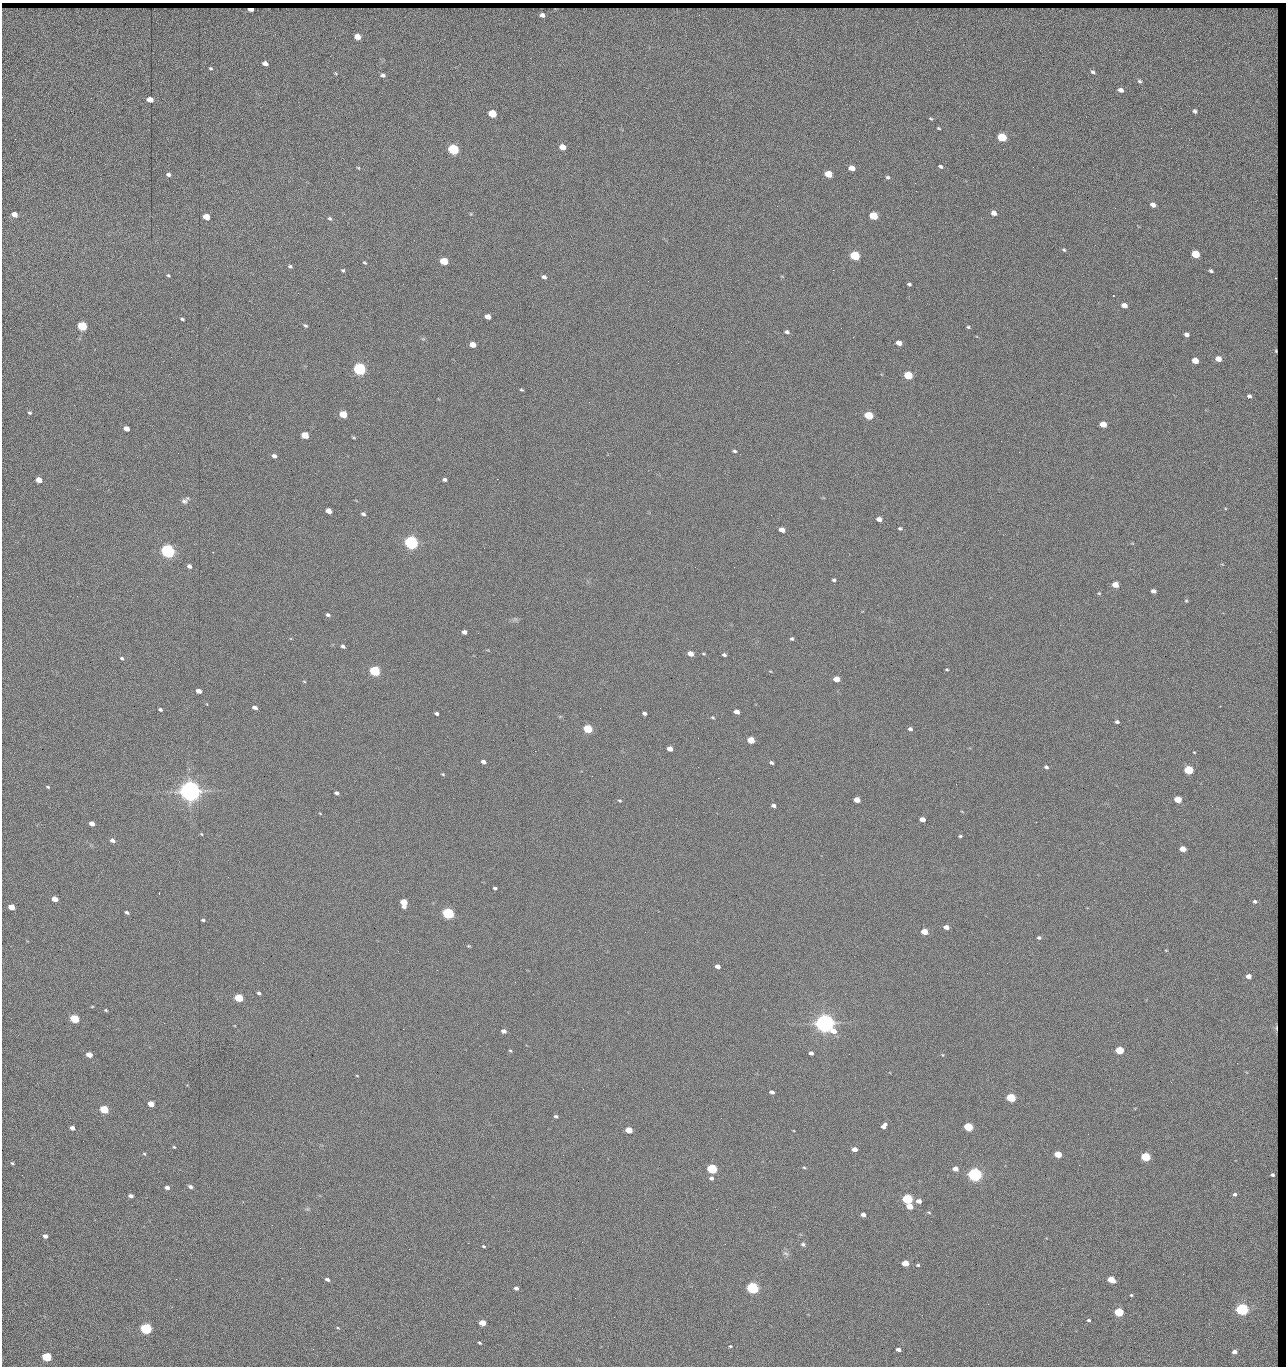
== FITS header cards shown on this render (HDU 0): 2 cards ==
NAXIS1  =                 1284 / length of data axis 1
NAXIS2  =                 1364 / length of data axis 2

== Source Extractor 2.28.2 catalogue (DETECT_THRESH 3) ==
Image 1284 x 1364 px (HDU 0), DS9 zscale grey, 1 PNG px = 1 image px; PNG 1288 x 1368 px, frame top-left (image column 1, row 1364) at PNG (2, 3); no overlay
Background 153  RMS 15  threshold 45.1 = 3 sigma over >= 5 px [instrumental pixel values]
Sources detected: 292; all 292 listed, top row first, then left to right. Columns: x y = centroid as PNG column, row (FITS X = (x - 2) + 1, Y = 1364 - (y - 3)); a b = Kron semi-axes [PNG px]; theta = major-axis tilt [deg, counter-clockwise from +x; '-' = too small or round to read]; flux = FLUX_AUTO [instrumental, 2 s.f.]
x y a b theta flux
250 9 5 3 - 5.7e+03
542 15 6 5 - 4.2e+03
1274 24 19 7 84 5.9e+03
357 37 5 4 - 1.3e+04
1180 41 2 2 - 9.9e+02
1275 57 24 4 89 5.7e+03
265 63 5 4 - 4.9e+03
211 68 4 3 - 1.2e+03
1093 72 6 4 -40 1.9e+03
335 73 5 3 - 9.8e+02
383 75 6 5 - 2.7e+03
1271 75 13 8 25 4.8e+03
1139 81 5 4 - 1.7e+03
1273 87 10 5 -56 3.5e+03
1121 90 5 4 - 4.3e+03
150 100 5 4 - 1.4e+04
1195 111 4 3 - 1.8e+03
492 114 6 5 - 4.2e+04
931 119 5 3 - 1.1e+03
939 128 4 3 - 1.1e+03
1171 128 3 2 - 7.7e+02
1275 128 11 4 -63 1.9e+03
1002 137 6 5 - 6.1e+04
562 147 5 4 - 1.4e+04
453 149 6 5 - 1.6e+05
1275 152 7 3 -86 2.4e+03
940 166 6 4 -33 1.8e+03
1033 167 2 2 - 1.2e+03
358 168 5 3 - 9.7e+02
852 168 5 4 - 1.2e+04
828 174 6 4 -21 2.8e+04
168 175 5 4 - 2.5e+03
888 177 5 4 - 1.7e+03
915 183 2 2 - 1.2e+04
1274 192 7 4 -66 2.5e+03
1153 205 5 4 - 6.3e+03
1115 208 2 2 - 4.8e+02
1274 211 5 4 - 1.8e+03
994 213 5 5 - 5.8e+03
14 214 5 4 - 1.0e+04
471 214 5 3 - 9.5e+02
873 216 6 5 - 5.1e+04
206 217 5 4 - 2.0e+04
330 218 6 4 -35 1.7e+03
1275 234 13 4 83 4.7e+03
1064 250 5 4 - 1.5e+03
1196 254 5 4 - 4.2e+04
855 256 6 5 - 1.0e+05
1276 258 11 3 -87 2.7e+03
444 261 5 4 - 4.0e+04
365 263 6 4 -36 1.3e+03
290 266 5 4 - 1.7e+03
343 270 4 4 - 1.5e+03
833 270 2 2 - 1.8e+04
1211 271 4 3 - 1.4e+03
168 275 4 4 - 1.1e+03
544 277 5 4 - 2.7e+03
1275 278 6 3 84 2.3e+03
909 284 4 3 - 1.6e+03
298 293 2 2 - 4.5e+02
1124 305 5 4 - 7.6e+03
1275 310 8 3 81 2.2e+03
488 317 5 4 - 9.3e+03
182 319 4 2 - 1.6e+03
82 326 5 5 - 1.0e+05
305 326 6 4 -35 1.6e+03
968 327 4 4 - 1.3e+03
841 328 2 2 - 4.6e+02
702 329 2 2 - 2.3e+03
787 332 5 4 - 2.2e+03
1187 334 4 4 - 3.6e+03
899 343 5 4 - 7.8e+03
473 345 5 4 - 1.6e+04
1275 351 11 5 86 4.4e+03
1218 359 5 4 - 9.5e+03
1195 361 5 4 - 1.6e+04
360 369 6 5 - 3.0e+05
908 375 5 5 - 5.7e+04
1275 383 9 3 74 2.6e+03
521 390 4 3 - 1.2e+03
1249 396 5 4 - 3.1e+03
1273 411 6 5 - 2.6e+03
29 413 5 4 - 1.7e+03
343 414 5 4 - 3.7e+04
869 415 5 4 - 5.9e+04
1103 424 5 4 - 1.8e+04
126 429 5 4 - 8.4e+03
305 435 5 4 - 2.9e+04
354 438 5 3 - 9.8e+02
1001 441 2 2 - 2.0e+03
1275 442 10 3 -90 3.4e+03
735 451 5 4 - 1.6e+03
178 453 2 2 - 1.9e+03
274 456 5 4 - 3.6e+03
1274 471 8 4 -64 3.1e+03
444 479 5 4 - 2.5e+03
39 480 5 4 - 1.2e+04
77 489 3 2 - 7.0e+02
185 500 13 6 43 3.7e+03
329 511 5 4 - 9.9e+03
363 514 5 4 - 2.3e+03
879 519 5 4 - 5.9e+03
1275 527 9 4 -84 3.1e+03
900 529 5 4 - 1.6e+03
782 530 5 4 - 8.8e+03
411 543 6 5 - 5.0e+05
484 548 2 2 - 1.7e+03
168 551 6 5 - 5.3e+05
1275 565 8 4 -70 1.4e+03
189 566 5 4 - 4.0e+03
734 567 2 2 - 5.3e+02
834 580 4 3 - 1.7e+03
1115 585 5 4 - 1.4e+04
1153 591 5 4 - 4.0e+03
1099 593 4 4 - 9.9e+02
1275 599 12 4 -84 3.9e+03
1186 601 5 4 - 1.1e+03
328 615 5 4 - 2.1e+03
1275 625 7 3 -64 1.9e+03
464 632 4 4 - 4.3e+03
1275 635 7 3 -69 2.0e+03
792 639 4 4 - 1.5e+03
343 646 5 4 - 2.2e+03
690 654 5 4 - 1.0e+04
703 654 5 3 - 1.0e+03
724 655 4 3 - 1.8e+03
122 658 5 4 - 1.6e+03
1275 664 8 3 -76 2.3e+03
947 669 3 2 - 1.0e+03
375 671 5 5 - 1.6e+05
836 679 5 4 - 1.4e+04
1276 679 10 3 -82 1.5e+03
304 681 5 3 - 7.9e+02
199 691 5 4 - 6.8e+03
255 708 5 4 - 4.2e+03
160 709 4 3 - 1.9e+03
737 712 5 4 - 6.4e+03
1274 712 8 4 59 1.8e+03
436 713 4 3 - 2.1e+03
644 713 4 3 - 2.5e+03
712 717 5 3 - 1.0e+03
1117 722 4 3 - 1.9e+03
588 729 5 4 - 6.5e+04
910 729 5 4 - 2.4e+03
1275 734 5 3 - 1.3e+03
698 738 2 2 - 4.1e+02
751 740 5 4 - 2.7e+04
670 749 5 4 - 7.6e+03
535 751 2 2 - 2.2e+03
1276 751 8 3 70 8.6e+02
1194 752 3 2 - 6.0e+02
483 762 5 3 - 4.1e+03
771 763 4 3 - 1.9e+03
698 767 2 2 - 1.4e+03
1046 767 5 4 - 2.1e+03
1189 770 5 4 - 7.6e+04
1274 772 8 4 -54 2.5e+03
443 774 5 4 - 9.9e+02
718 778 2 2 - 1.7e+03
48 787 5 3 - 1.1e+03
190 791 7 6 - 1.5e+06
337 793 5 4 - 2.5e+03
1275 795 8 3 87 3.1e+03
1178 799 5 4 - 2.5e+04
857 800 5 4 - 1.1e+04
620 801 5 3 - 1.2e+03
773 806 4 3 - 3.0e+03
320 813 5 3 - 7.3e+02
922 819 5 4 - 7.9e+03
1036 822 2 2 - 4.9e+02
92 823 5 4 - 6.7e+03
201 834 4 4 - 9.2e+02
960 836 4 3 - 1.3e+03
112 840 6 4 -19 4.1e+03
1273 842 10 5 -84 5.9e+03
1183 849 5 4 - 1.5e+04
1275 870 9 5 -55 1.4e+03
495 888 4 3 - 1.7e+03
159 893 2 2 - 5.6e+02
1275 894 10 3 -89 2.9e+03
55 899 5 4 - 1.2e+04
1255 901 7 6 - 3.2e+03
404 903 6 5 - 2.7e+04
11 907 5 4 - 1.6e+04
127 912 5 3 - 2.0e+03
1276 912 13 3 -90 2.7e+03
448 913 5 4 - 2.4e+05
203 920 4 3 - 1.4e+03
946 927 5 4 - 5.7e+03
1275 927 8 4 69 2.6e+03
924 932 5 4 - 1.9e+04
1039 938 4 4 - 1.9e+03
469 946 5 3 - 1.0e+03
1275 965 13 5 -88 4.5e+03
717 966 5 4 - 5.9e+03
1249 976 4 4 - 7.2e+03
515 982 2 2 - 1.4e+03
1275 988 7 4 -90 2.8e+03
259 993 4 3 - 1.9e+03
239 998 5 4 - 6.1e+04
106 1010 4 3 - 1.2e+03
74 1019 5 4 - 7.6e+04
825 1023 7 6 - 1.2e+06
403 1029 2 2 - 3.5e+03
1275 1029 24 6 88 5.5e+03
504 1031 5 4 - 4.4e+03
510 1050 5 4 - 1.2e+03
1119 1050 5 4 - 4.8e+04
811 1053 4 4 - 3.6e+03
849 1054 2 2 - 7.9e+02
89 1055 5 4 - 1.1e+04
1237 1063 2 2 - 1.0e+03
357 1076 4 2 - 6.9e+02
1275 1079 9 5 77 3.1e+03
1171 1082 3 2 - 1.8e+03
772 1092 5 3 - 3.2e+03
1275 1092 7 4 88 2.1e+03
1011 1098 5 4 - 8.8e+04
151 1104 5 4 - 1.2e+04
104 1109 5 4 - 6.5e+04
556 1116 4 3 - 1.8e+03
721 1118 2 2 - 6.2e+02
1275 1120 5 4 - 1.4e+03
884 1126 7 4 53 4.6e+03
968 1127 5 4 - 7.2e+04
72 1128 5 4 - 5.2e+03
1275 1129 5 4 - 1.7e+03
629 1130 5 4 - 2.1e+04
1088 1134 2 2 - 4.3e+02
1275 1140 7 2 52 1.0e+03
83 1141 2 2 - 1.3e+03
174 1147 4 3 - 9.9e+02
1276 1147 19 4 89 2.5e+03
854 1149 5 4 - 7.1e+03
144 1154 5 4 - 1.1e+03
1058 1154 5 4 - 3.2e+04
563 1155 2 2 - 6.1e+02
1146 1157 5 4 - 9.9e+04
12 1163 5 4 - 1.3e+03
1079 1165 2 2 - 1.2e+03
804 1167 5 3 - 1.1e+03
712 1169 5 4 - 1.5e+05
955 1169 5 4 - 7.8e+03
22 1175 2 2 - 1.5e+03
974 1175 5 5 - 6.2e+05
1273 1175 6 6 - 5.5e+03
711 1178 5 4 - 2.8e+03
190 1187 6 4 -25 2.9e+03
1274 1187 6 4 -73 2.7e+03
167 1188 5 4 - 4.5e+03
1235 1194 3 3 - 1.4e+03
131 1196 5 4 - 3.7e+03
907 1199 5 4 - 1.5e+05
919 1201 5 4 - 6.3e+03
910 1206 5 4 - 1.6e+04
1274 1209 9 5 63 3.0e+03
929 1212 6 3 -9 1.2e+03
863 1215 4 4 - 4.6e+03
272 1225 2 2 - 1.4e+03
45 1236 4 4 - 4.0e+03
468 1243 2 2 - 4.8e+03
803 1244 6 5 - 2.1e+03
484 1246 3 3 - 1.2e+03
300 1248 3 2 - 1.2e+03
409 1249 2 2 - 3.5e+03
1275 1252 19 3 -86 5.9e+03
786 1253 9 5 -32 2.6e+03
905 1263 5 4 - 1.9e+04
918 1265 5 4 - 1.4e+03
327 1279 5 3 - 2.7e+03
1111 1280 5 4 - 2.7e+04
1275 1283 8 4 67 1.9e+03
516 1288 4 4 - 3.2e+03
752 1288 5 4 - 3.0e+05
1131 1295 4 4 - 1.1e+03
1275 1296 8 3 85 2.4e+03
988 1304 2 2 - 2.0e+03
1242 1309 5 4 - 3.6e+05
1119 1312 5 4 - 7.8e+04
614 1317 2 2 - 4.6e+02
1088 1320 4 3 - 1.5e+03
1275 1320 11 3 69 2.0e+03
482 1323 5 4 - 1.8e+04
338 1328 5 3 - 9.2e+02
146 1329 5 4 - 2.4e+05
479 1343 4 2 - 1.3e+03
730 1346 4 3 - 1.1e+03
313 1349 3 2 - 1.0e+03
898 1349 4 3 - 3.9e+03
1234 1352 4 3 - 4.6e+03
1275 1354 19 5 -86 4.5e+03
47 1357 5 4 - 9.3e+04

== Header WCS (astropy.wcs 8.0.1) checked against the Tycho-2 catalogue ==
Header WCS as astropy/WCSLIB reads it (CRVAL/CRPIX/CD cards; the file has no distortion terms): RA---TAN/DEC--TAN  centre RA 15:41:43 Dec +51:58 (235.43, +51.97 deg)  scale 1.26 arcsec/px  FOV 26.9' x 28.5'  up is +92 deg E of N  parity flipped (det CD > 0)
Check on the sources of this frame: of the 60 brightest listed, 11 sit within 2.0 arcsec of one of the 16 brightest Tycho-2 stars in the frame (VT <= 12.38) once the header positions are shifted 0.37 arcsec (0.31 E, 0.21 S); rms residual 0.86 arcsec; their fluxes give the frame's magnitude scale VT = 25.23 - 2.5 log10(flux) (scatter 0.20 mag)
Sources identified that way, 11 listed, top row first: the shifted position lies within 2.0 arcsec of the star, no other Tycho-2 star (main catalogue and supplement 1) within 4.0 arcsec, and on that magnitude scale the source's flux lands within +1.5 / -3 mag of the star's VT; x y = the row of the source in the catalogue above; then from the Tycho-2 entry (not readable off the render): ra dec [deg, ICRS J2000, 3 dp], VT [Tycho-2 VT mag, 2 dp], TYC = Tycho-2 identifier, HIP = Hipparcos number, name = IAU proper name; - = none
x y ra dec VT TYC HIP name
360 369 235.614 +52.064 11.61 3489-1132-1 - -
411 543 235.514 +52.049 11.19 3489-1407-1 - -
168 551 235.515 +52.133 11.12 3489-1380-1 - -
190 791 235.378 +52.130 9.31 3489-1322-1 76850 -
448 913 235.303 +52.042 11.52 3489-958-1 - -
825 1023 235.232 +51.912 9.59 3489-824-1 - -
974 1175 235.143 +51.862 10.97 3489-1016-1 - -
907 1199 235.131 +51.886 12.29 3489-908-1 - -
752 1288 235.084 +51.941 11.45 3489-1346-1 - -
1242 1309 235.062 +51.771 11.53 3489-1453-1 - -
146 1329 235.075 +52.152 11.74 3489-912-1 - -